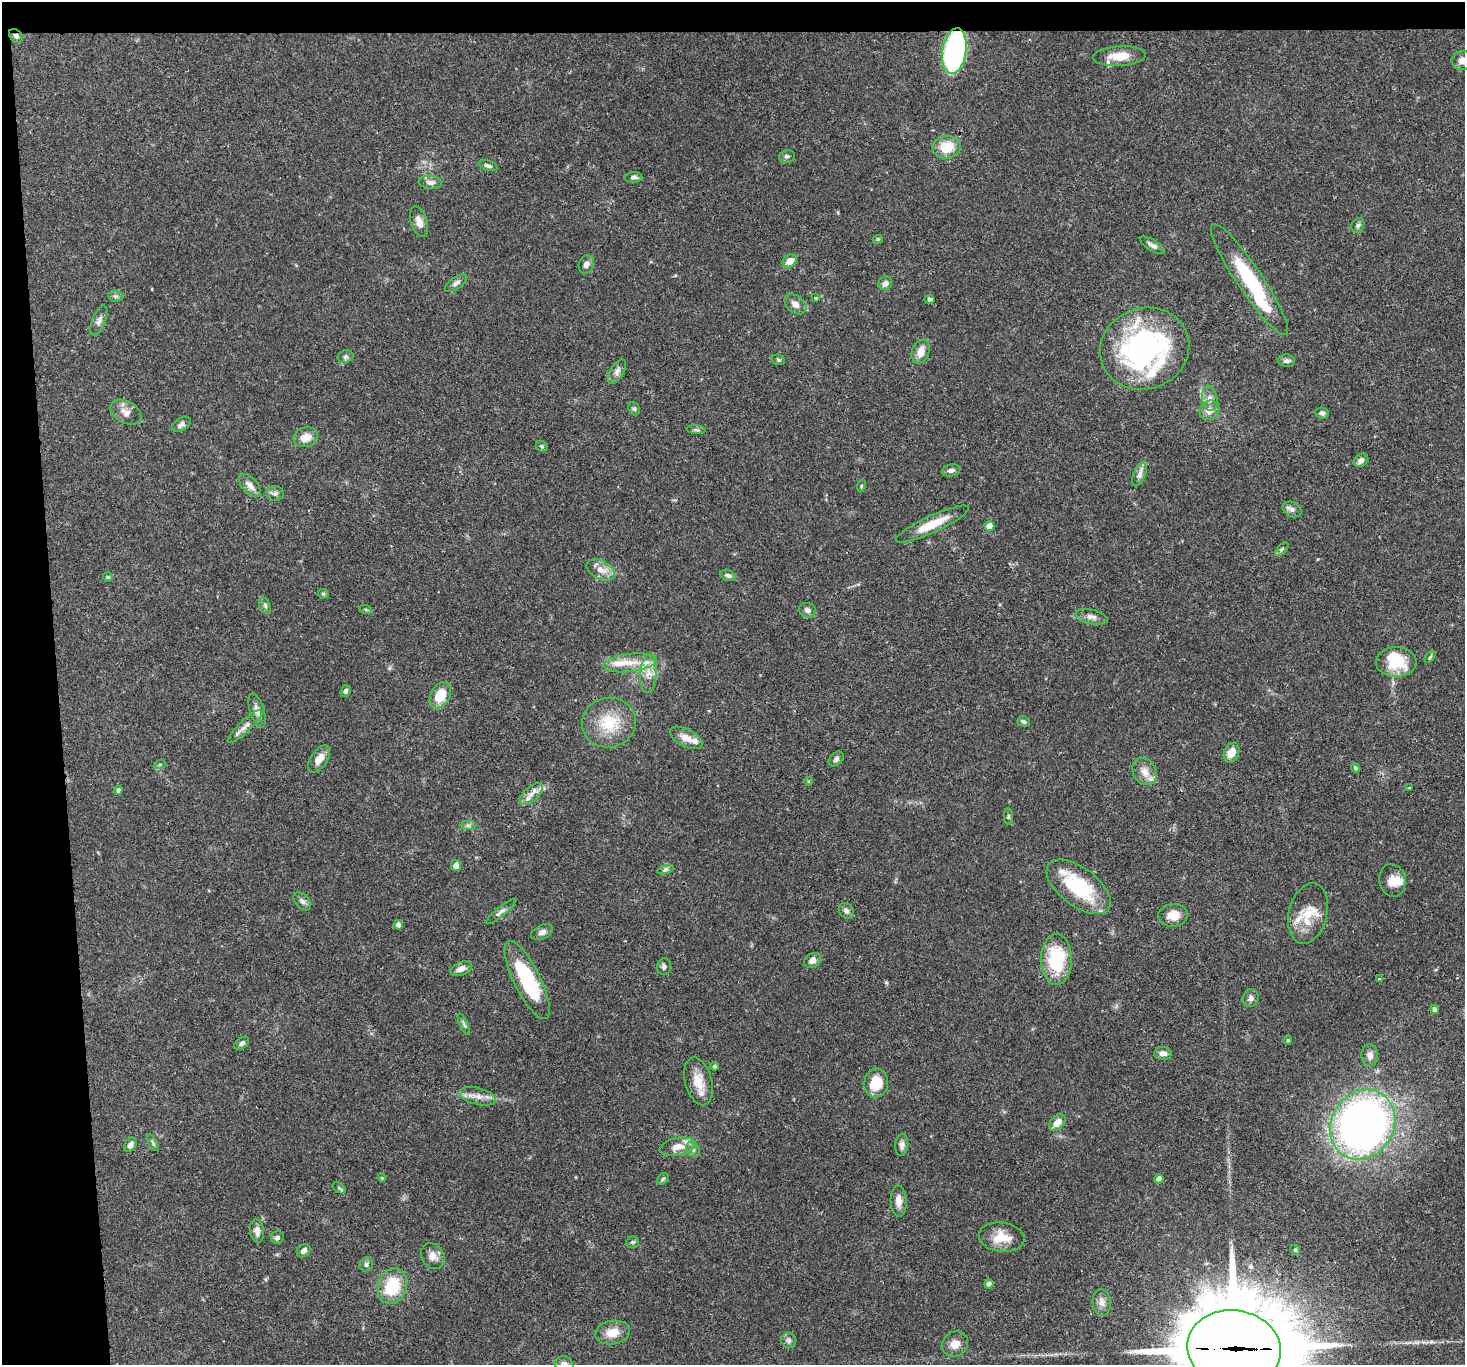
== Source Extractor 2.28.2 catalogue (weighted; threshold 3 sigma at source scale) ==
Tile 1 of 3 x 3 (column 1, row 1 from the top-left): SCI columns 1-1463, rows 2875-4237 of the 4388 x 4360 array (HDU 1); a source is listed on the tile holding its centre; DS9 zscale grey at full resolution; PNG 1467 x 1367 px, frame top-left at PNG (2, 2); each listed source drawn as its Kron ellipse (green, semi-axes under 4 px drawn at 4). Shown black and unused: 6% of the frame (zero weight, under 3 of 4 exposures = <1% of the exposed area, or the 3 px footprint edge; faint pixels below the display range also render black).
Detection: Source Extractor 2.28.2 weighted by HDU 2 'WHT'; one run over the whole footprint, this tile lists its part. Background 0.0563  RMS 0.0035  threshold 0.016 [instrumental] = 3 sigma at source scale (4.5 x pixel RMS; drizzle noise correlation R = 1.50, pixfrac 1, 0.05/0.05 arcsec/px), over >= 5 px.
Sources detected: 145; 3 inside a brighter object's white glare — neither listed nor drawn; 7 inside a brighter listed object's ellipse — not listed separately; the other 135 listed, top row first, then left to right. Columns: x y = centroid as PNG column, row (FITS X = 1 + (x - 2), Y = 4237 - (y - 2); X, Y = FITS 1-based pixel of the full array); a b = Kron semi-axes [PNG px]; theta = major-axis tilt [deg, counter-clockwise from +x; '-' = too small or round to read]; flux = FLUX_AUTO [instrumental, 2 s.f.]
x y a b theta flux
16 36 8 6 -45 1.1
954 51 23 12 81 70
1119 56 26 10 4 6.6
1462 60 11 9 17 2.5
947 147 14 11 7 8.1
787 156 8 6 9 0.87
488 166 10 5 -17 1.1
633 177 9 5 2 1.1
430 182 11 6 -5 1.7
419 222 16 8 -72 2.6
1358 225 8 6 60 0.91
878 239 5 3 - 0.43
1152 245 14 5 -30 1.4
790 261 7 6 - 3.7
586 264 9 7 67 1.7
1250 279 66 13 -56 25
456 283 13 6 35 1.5
885 283 7 6 - 1.6
116 296 7 5 -7 0.79
816 298 4 3 - 0.37
930 299 5 4 - 0.67
795 304 12 8 -39 2.5
99 321 16 6 69 1.7
1145 349 45 40 21 83
921 352 12 8 68 3.7
345 357 8 6 19 0.83
778 360 7 5 -21 0.55
1286 361 9 6 -4 1
617 371 13 6 59 1.6
1210 398 12 7 -81 2
634 409 7 5 -67 0.65
1210 410 10 9 - 3.1
126 412 16 11 -28 2.8
1322 413 7 5 -7 1
181 424 10 6 33 1.3
696 430 9 3 -5 0.6
306 437 12 10 18 3.8
542 446 6 5 - 0.58
1361 460 8 6 37 1.6
951 470 9 6 12 1.3
1139 474 12 6 68 1.6
250 486 14 7 -47 2.6
861 486 6 3 72 0.42
275 493 9 7 3 1.3
1292 510 10 7 -30 1.3
932 524 40 8 25 8.3
989 526 5 4 - 4.6
1282 549 8 4 45 0.64
601 570 15 9 -27 3.4
728 576 8 5 -17 1.1
108 577 5 5 - 0.45
323 594 5 5 - 0.49
265 606 8 5 -64 0.9
366 610 6 4 -20 0.44
807 610 8 7 - 1.4
1091 617 16 7 -12 1.9
1430 657 7 3 54 0.49
1396 662 20 15 0 12
630 663 26 9 7 6.3
648 674 19 8 87 3.9
345 691 6 4 67 0.9
440 695 14 9 61 7.8
257 710 17 7 -72 2.2
1024 722 6 5 - 0.68
609 723 27 24 13 13
245 726 23 6 44 2.5
686 738 18 9 -27 3.7
1232 753 10 7 67 4.2
319 759 15 8 55 3.3
836 759 9 6 44 0.99
160 764 6 4 19 0.51
1355 768 5 4 - 0.53
1144 772 14 11 -58 3.6
809 781 4 3 - 0.28
1409 788 3 2 - 0.33
118 790 4 4 - 1
531 794 14 7 43 2.5
1008 817 8 4 -90 0.52
468 825 7 4 0 0.84
456 866 5 5 - 2.2
665 869 8 4 19 0.69
1392 880 16 13 -79 4.1
1079 887 38 19 -37 23
302 901 11 6 -50 1.4
846 911 9 7 -50 1.1
501 912 18 4 39 1.4
1308 913 31 19 76 9.4
1173 915 14 11 5 4.6
398 925 5 4 - 1.4
542 932 12 7 26 1.5
1057 959 25 15 -89 20
812 960 9 7 33 2
664 967 8 7 - 1
461 969 11 6 20 2.5
1379 979 4 3 - 0.63
527 980 43 13 -64 23
1251 998 9 7 71 1.3
1434 1009 4 4 - 1.1
464 1024 12 4 -65 0.84
1288 1040 4 4 - 0.57
242 1043 8 5 36 0.93
1163 1053 9 6 -3 2.1
1370 1055 11 8 -87 2
715 1066 4 4 - 0.55
698 1081 24 13 -75 5.9
876 1083 14 12 81 9.6
478 1096 19 8 -14 3.1
1057 1122 10 6 49 3.2
1363 1125 36 31 58 200
153 1143 9 3 -61 0.62
130 1145 8 5 57 1.3
902 1145 11 6 84 1.5
678 1147 18 9 11 4.3
693 1150 8 6 -59 1.1
382 1178 4 3 - 0.3
663 1179 6 5 - 0.57
1159 1179 4 4 - 2.5
339 1188 7 4 -37 0.54
899 1201 15 8 -88 2.8
257 1231 12 7 -84 2.3
1002 1237 23 14 -6 7.1
277 1238 6 6 - 1
632 1242 6 5 - 0.58
1295 1250 5 4 - 0.5
304 1251 7 6 - 1.2
433 1256 13 11 -60 2.6
366 1264 7 6 - 0.85
989 1284 4 4 - 1.3
392 1286 18 14 72 14
1102 1302 13 9 -83 2.2
613 1332 17 11 10 5.5
788 1340 8 7 - 1.1
955 1344 13 12 - 3.3
1234 1348 47 38 -8 5800
564 1364 9 8 - 2.7
Overlapping masked pixels (flux is a lower limit): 4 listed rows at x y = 16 36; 954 51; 648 674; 1234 1348
Isophote crosses this tile's border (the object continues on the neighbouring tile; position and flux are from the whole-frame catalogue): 3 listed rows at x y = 1462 60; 1234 1348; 564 1364